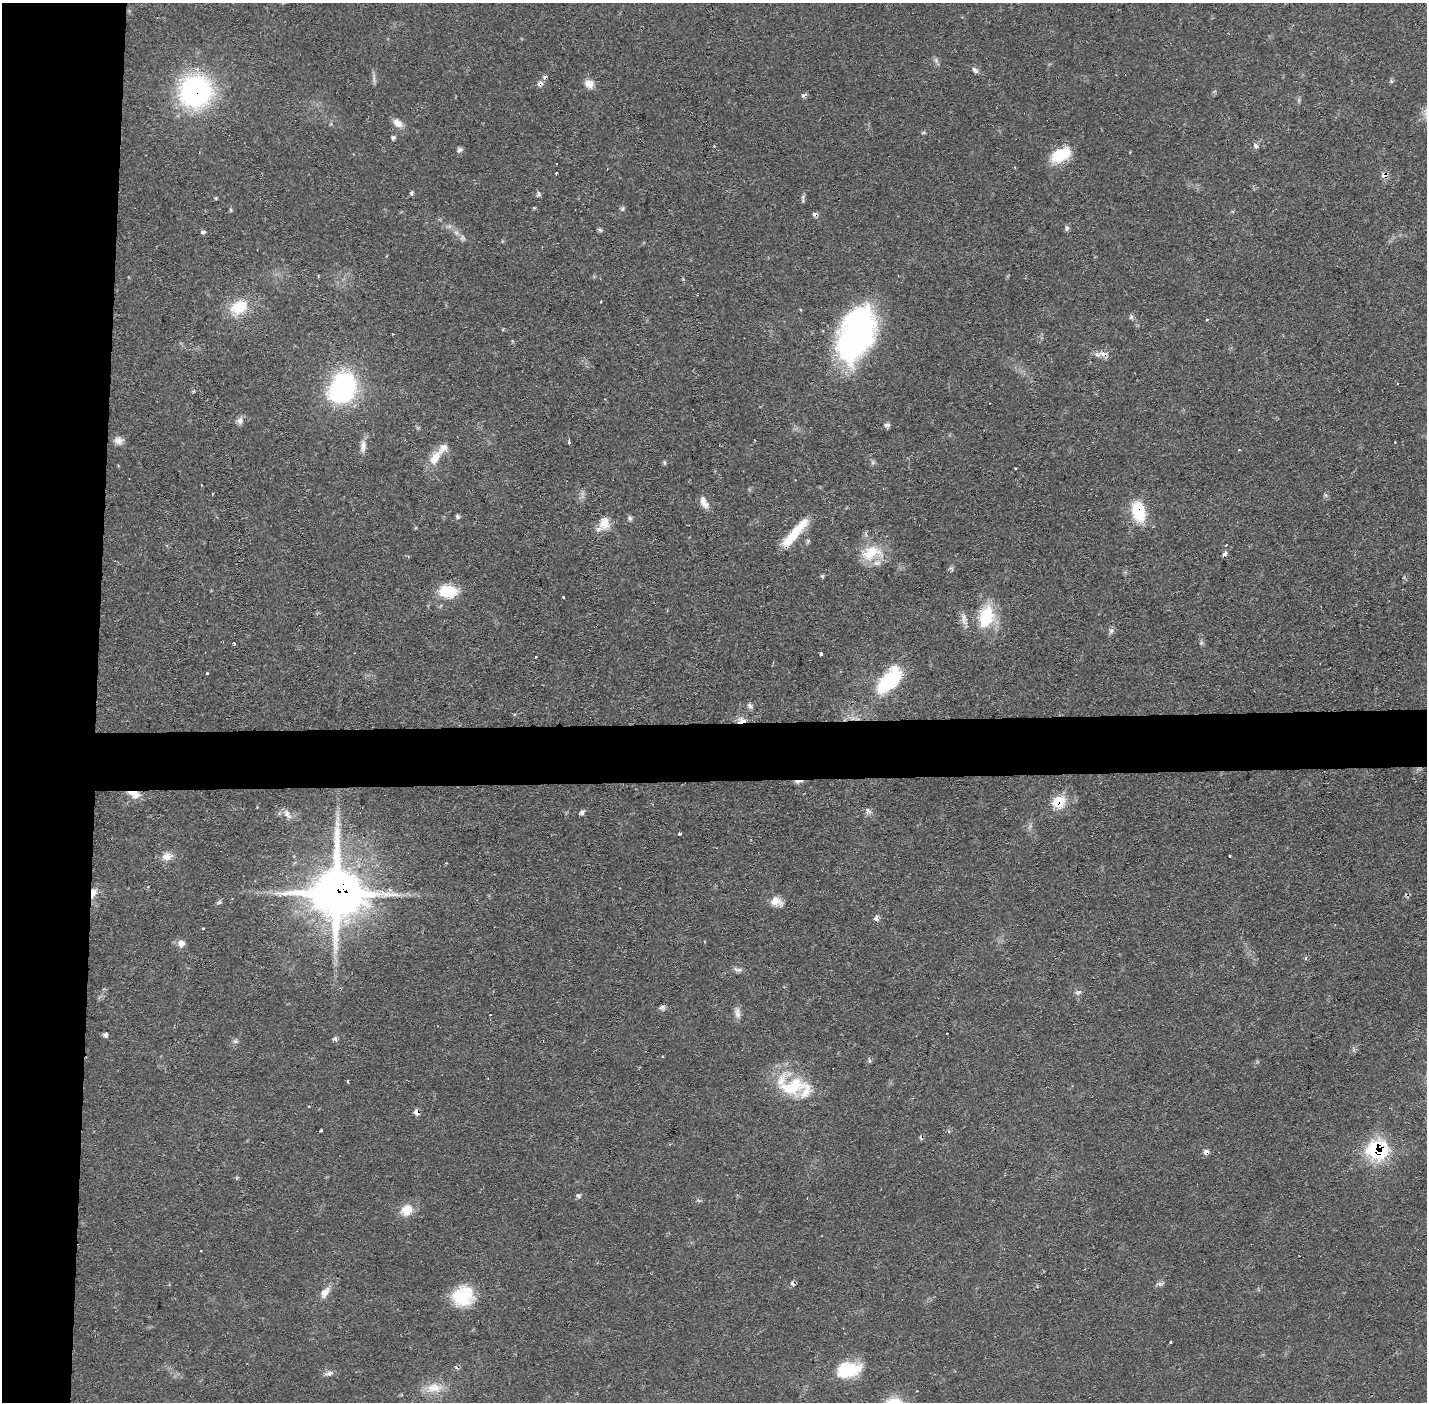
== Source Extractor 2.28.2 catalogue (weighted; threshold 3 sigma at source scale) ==
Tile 4 of 3 x 3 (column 1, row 2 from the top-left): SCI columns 1-1425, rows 1452-2851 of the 4275 x 4309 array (HDU 1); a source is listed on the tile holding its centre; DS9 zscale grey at full resolution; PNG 1429 x 1404 px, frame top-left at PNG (2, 3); no overlay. Shown black and unused: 11% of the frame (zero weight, under 2 of 3 exposures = <1% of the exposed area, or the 3 px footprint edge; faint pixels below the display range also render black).
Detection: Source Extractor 2.28.2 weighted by HDU 2 'WHT'; one run over the whole footprint, this tile lists its part. Background 0.0702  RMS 0.0062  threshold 0.0277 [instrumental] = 3 sigma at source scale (4.5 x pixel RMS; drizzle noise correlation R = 1.50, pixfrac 1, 0.05/0.05 arcsec/px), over >= 5 px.
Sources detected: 116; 1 inside a brighter object's white glare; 9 cosmic-ray / hot-pixel residue — not listed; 4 inside a brighter listed object's ellipse — not listed separately; the other 102 listed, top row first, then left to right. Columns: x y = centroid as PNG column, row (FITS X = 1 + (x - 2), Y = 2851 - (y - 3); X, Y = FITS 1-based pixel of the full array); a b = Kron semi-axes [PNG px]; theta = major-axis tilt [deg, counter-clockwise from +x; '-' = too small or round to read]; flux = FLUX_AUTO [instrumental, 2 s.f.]
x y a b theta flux
936 60 8 6 -70 1.7
975 70 11 5 -49 2
374 79 13 3 90 1.7
1391 81 5 5 - 1
540 84 8 6 42 2.3
589 84 12 11 - 4.8
195 91 29 28 - 130
803 95 7 5 11 1.4
397 123 14 9 -42 5
923 133 6 4 18 0.79
393 137 6 4 19 1.5
1256 146 8 6 -49 1.7
459 149 7 5 29 1.8
1061 155 26 14 29 18
1385 175 9 6 14 2.9
411 193 6 4 46 1.1
538 194 9 6 73 1.4
216 198 4 4 - 0.74
803 198 12 4 -90 1.5
622 209 7 5 37 1.1
231 210 6 4 -90 0.77
1067 228 6 5 - 1.3
600 230 8 4 -22 1
203 232 6 5 - 1.4
463 238 9 6 -42 1.9
239 307 24 17 26 19
1131 316 6 4 48 1.2
1207 320 4 3 - 0.77
393 334 2 2 - 0.48
856 334 60 33 69 160
1104 354 15 6 -8 4.2
344 384 25 22 -27 71
240 421 10 8 76 2.7
886 425 8 5 0 1.9
118 441 12 9 5 3.8
569 442 4 2 - 1.7
1395 442 2 2 - 0.56
363 446 18 8 86 4.4
1239 450 3 2 - 0.43
435 458 23 10 58 11
664 462 5 5 - 0.97
201 485 3 2 - 0.52
704 503 17 8 -63 5
1138 511 25 14 -75 23
458 517 6 5 - 1.3
630 518 8 5 -42 1.5
604 523 17 14 85 7.8
795 533 41 9 49 21
871 553 33 19 15 19
1225 553 6 5 - 1.9
822 576 6 4 -44 0.81
448 592 17 11 -4 23
564 597 3 2 - 0.61
986 617 28 18 77 27
964 619 18 7 -79 4.3
1111 631 8 6 89 1.8
234 644 3 2 - 1.2
821 654 3 3 - 1.4
207 673 3 3 - 0.68
889 681 34 17 47 45
750 706 8 5 -47 2
742 720 12 8 2 4.4
134 794 18 9 -19 6.9
1059 802 15 13 19 14
868 811 9 7 -44 2.2
582 812 7 5 42 1.6
287 814 16 7 -56 3.9
679 834 3 3 - 9.7
167 856 14 11 9 5.7
1230 856 3 2 - 0.55
93 893 14 8 74 4.9
336 893 21 19 -86 2300
777 901 17 11 -23 6.4
219 902 8 4 14 1.3
876 918 8 6 79 1.8
203 928 3 3 - 1.5
181 943 9 8 - 4.6
738 969 14 5 -9 2.3
1078 992 9 4 11 1.5
662 1007 9 6 3 1.8
737 1013 16 8 -80 3.6
490 1015 3 3 - 1.8
947 1033 3 2 - 0.47
106 1035 5 5 - 2
335 1039 7 6 - 1.5
235 1041 6 6 - 1.4
869 1060 6 3 -72 0.95
348 1081 3 3 - 1.5
793 1086 38 26 13 32
416 1112 8 6 -55 2.9
321 1130 3 3 - 0.79
1377 1150 18 16 -11 57
1206 1152 7 6 - 2.3
578 1196 7 5 -62 1.3
406 1210 16 13 32 9.3
1159 1284 9 5 -6 1.7
325 1292 15 9 55 5.6
463 1296 26 21 20 27
1170 1342 3 3 - 0.85
848 1370 28 16 12 29
329 1373 13 6 12 2.6
434 1388 23 14 5 12
Overlapping masked pixels (flux is a lower limit): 13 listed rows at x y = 540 84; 195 91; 1385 175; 1104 354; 1138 511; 742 720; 134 794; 1059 802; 93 893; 336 893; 416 1112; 1377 1150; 1206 1152